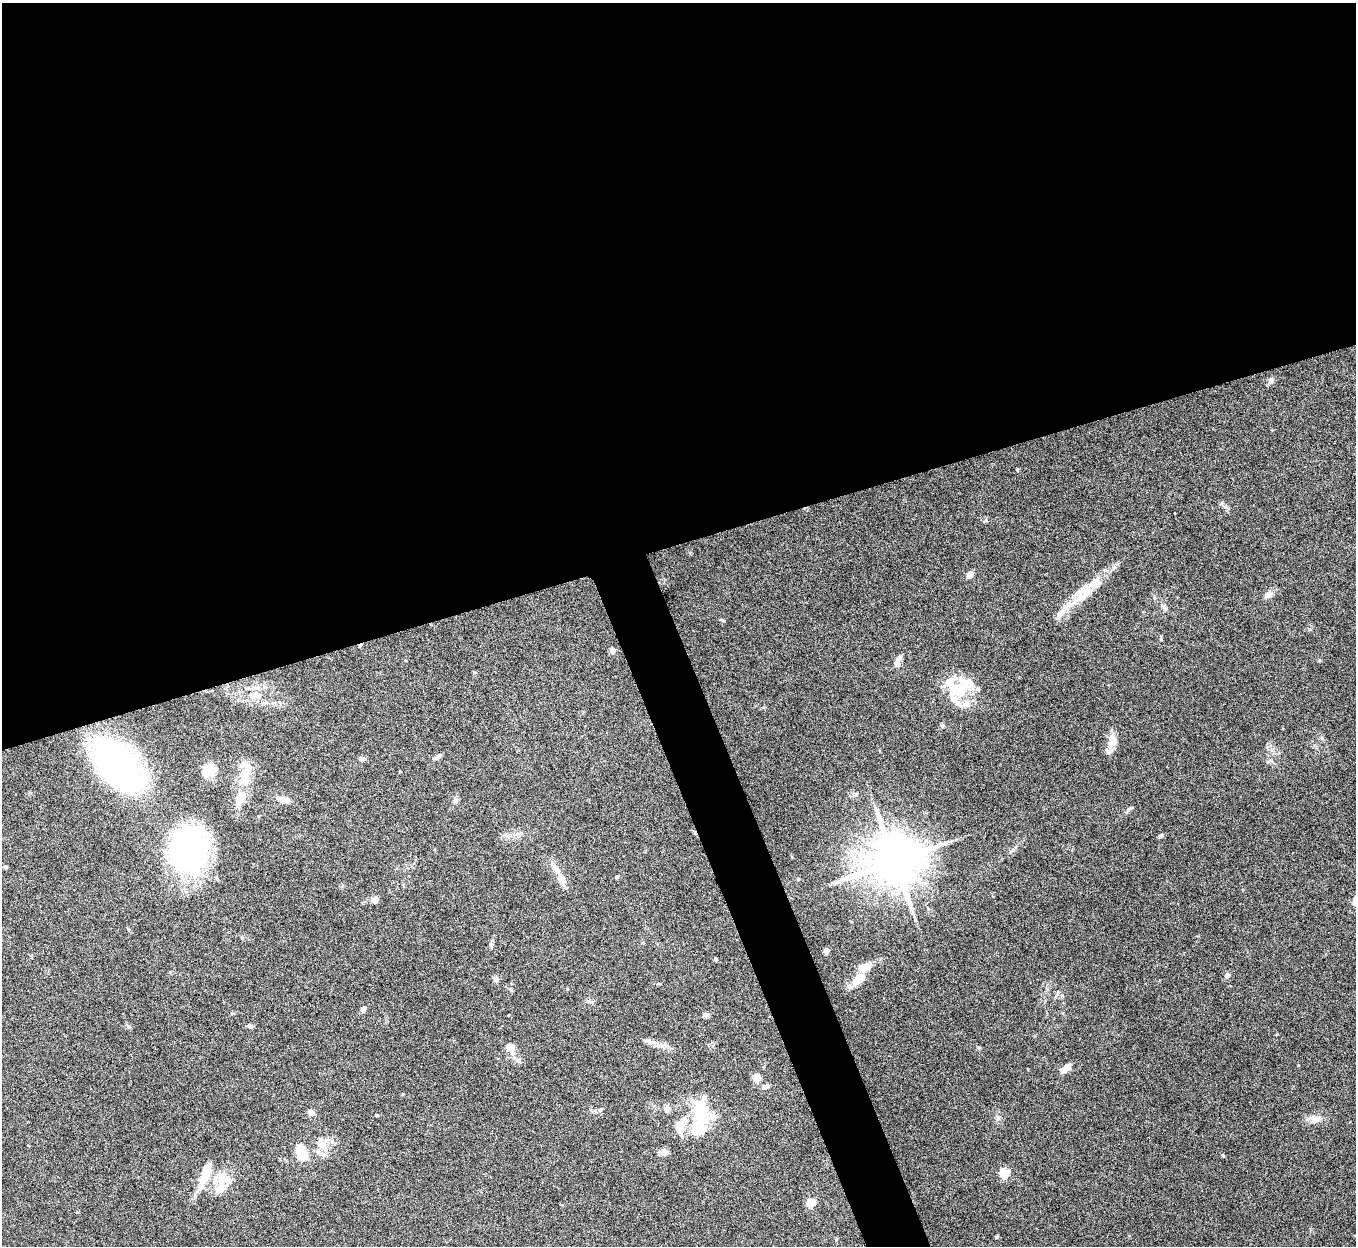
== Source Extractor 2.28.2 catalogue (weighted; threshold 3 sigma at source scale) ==
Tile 2 of 4 x 4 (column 2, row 1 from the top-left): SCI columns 1357-2710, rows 3886-5129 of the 5420 x 5405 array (HDU 1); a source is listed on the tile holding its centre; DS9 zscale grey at full resolution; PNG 1358 x 1248 px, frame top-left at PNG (2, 3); no overlay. Shown black and unused: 46% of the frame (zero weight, under 5 of 10 exposures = <1% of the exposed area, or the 3 px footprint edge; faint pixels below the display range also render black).
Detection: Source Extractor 2.28.2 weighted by HDU 2 'WHT'; one run over the whole footprint, this tile lists its part. Background 0.157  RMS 0.0059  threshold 0.024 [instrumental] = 3 sigma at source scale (4.09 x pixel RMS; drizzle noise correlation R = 1.36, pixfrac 0.8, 0.05/0.05 arcsec/px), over >= 5 px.
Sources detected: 85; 3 inside a brighter object's white glare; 1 cosmic-ray / hot-pixel residue — not listed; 17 inside a brighter listed object's ellipse — not listed separately; the other 64 listed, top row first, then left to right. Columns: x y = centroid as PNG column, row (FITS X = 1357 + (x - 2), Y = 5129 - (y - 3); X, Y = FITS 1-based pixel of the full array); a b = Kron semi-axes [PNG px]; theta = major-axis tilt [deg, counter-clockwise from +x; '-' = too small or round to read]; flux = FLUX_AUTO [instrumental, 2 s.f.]
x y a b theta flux
1271 381 8 6 65 2.2
1017 469 4 3 - 0.77
970 575 9 6 45 2.4
1093 584 13 11 64 5.3
1268 594 11 7 33 3.2
1079 598 25 7 27 7.6
1164 607 9 4 -55 1.3
1062 612 34 8 50 7.2
1161 639 6 3 73 0.66
612 651 4 4 - 5.8
898 660 14 6 66 3.2
474 672 5 4 - 0.56
959 691 20 13 2 17
257 695 17 10 4 6.7
942 726 6 4 72 0.74
1112 741 20 12 80 5.9
438 756 10 5 27 1.5
361 759 8 6 -1 1.5
118 765 49 27 -49 180
209 770 17 13 49 9.9
245 777 23 12 -83 11
241 797 18 13 64 7.8
284 800 15 8 -15 4
455 800 7 7 - 1.6
1131 808 7 4 20 0.78
1161 836 8 4 38 0.91
189 849 46 39 85 100
894 861 14 13 - 3400
5 867 4 4 - 1.2
617 877 5 3 - 0.68
561 879 19 9 -59 5.5
375 900 10 8 27 2.4
1355 901 8 6 81 4.9
826 951 4 4 - 6.8
716 959 4 3 - 1
1227 975 7 6 - 1.4
496 979 7 6 - 2.1
858 979 18 10 46 8
590 1002 7 4 0 1.1
363 1009 7 6 - 1.8
705 1015 7 6 - 1.4
250 1026 8 5 -26 1.3
647 1040 10 4 -9 1.5
510 1047 14 9 -60 5.7
518 1060 8 7 - 2.1
1066 1068 11 5 37 6.5
757 1078 7 6 - 6.2
765 1087 9 6 29 2.1
699 1106 34 26 70 21
601 1109 7 4 57 0.89
666 1109 9 7 -70 2.2
311 1112 8 6 -55 2.3
377 1115 4 3 - 0.6
998 1118 7 5 47 1.3
1315 1119 18 9 -8 4.6
322 1145 19 11 -37 6.5
665 1152 12 8 -35 2.3
301 1153 16 10 -70 15
1223 1155 5 3 - 0.51
1004 1173 5 5 - 30
206 1174 32 11 76 11
221 1180 22 16 65 11
810 1202 5 5 - 19
997 1237 6 4 1 0.56
Isophote crosses this tile's border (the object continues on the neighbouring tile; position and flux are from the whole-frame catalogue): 1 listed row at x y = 1355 901
Unlisted compact peaks at least as high as the median listed source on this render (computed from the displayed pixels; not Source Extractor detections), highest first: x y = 722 620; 1225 507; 1319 660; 986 520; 128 1026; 567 989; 1058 992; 856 794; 1113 568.